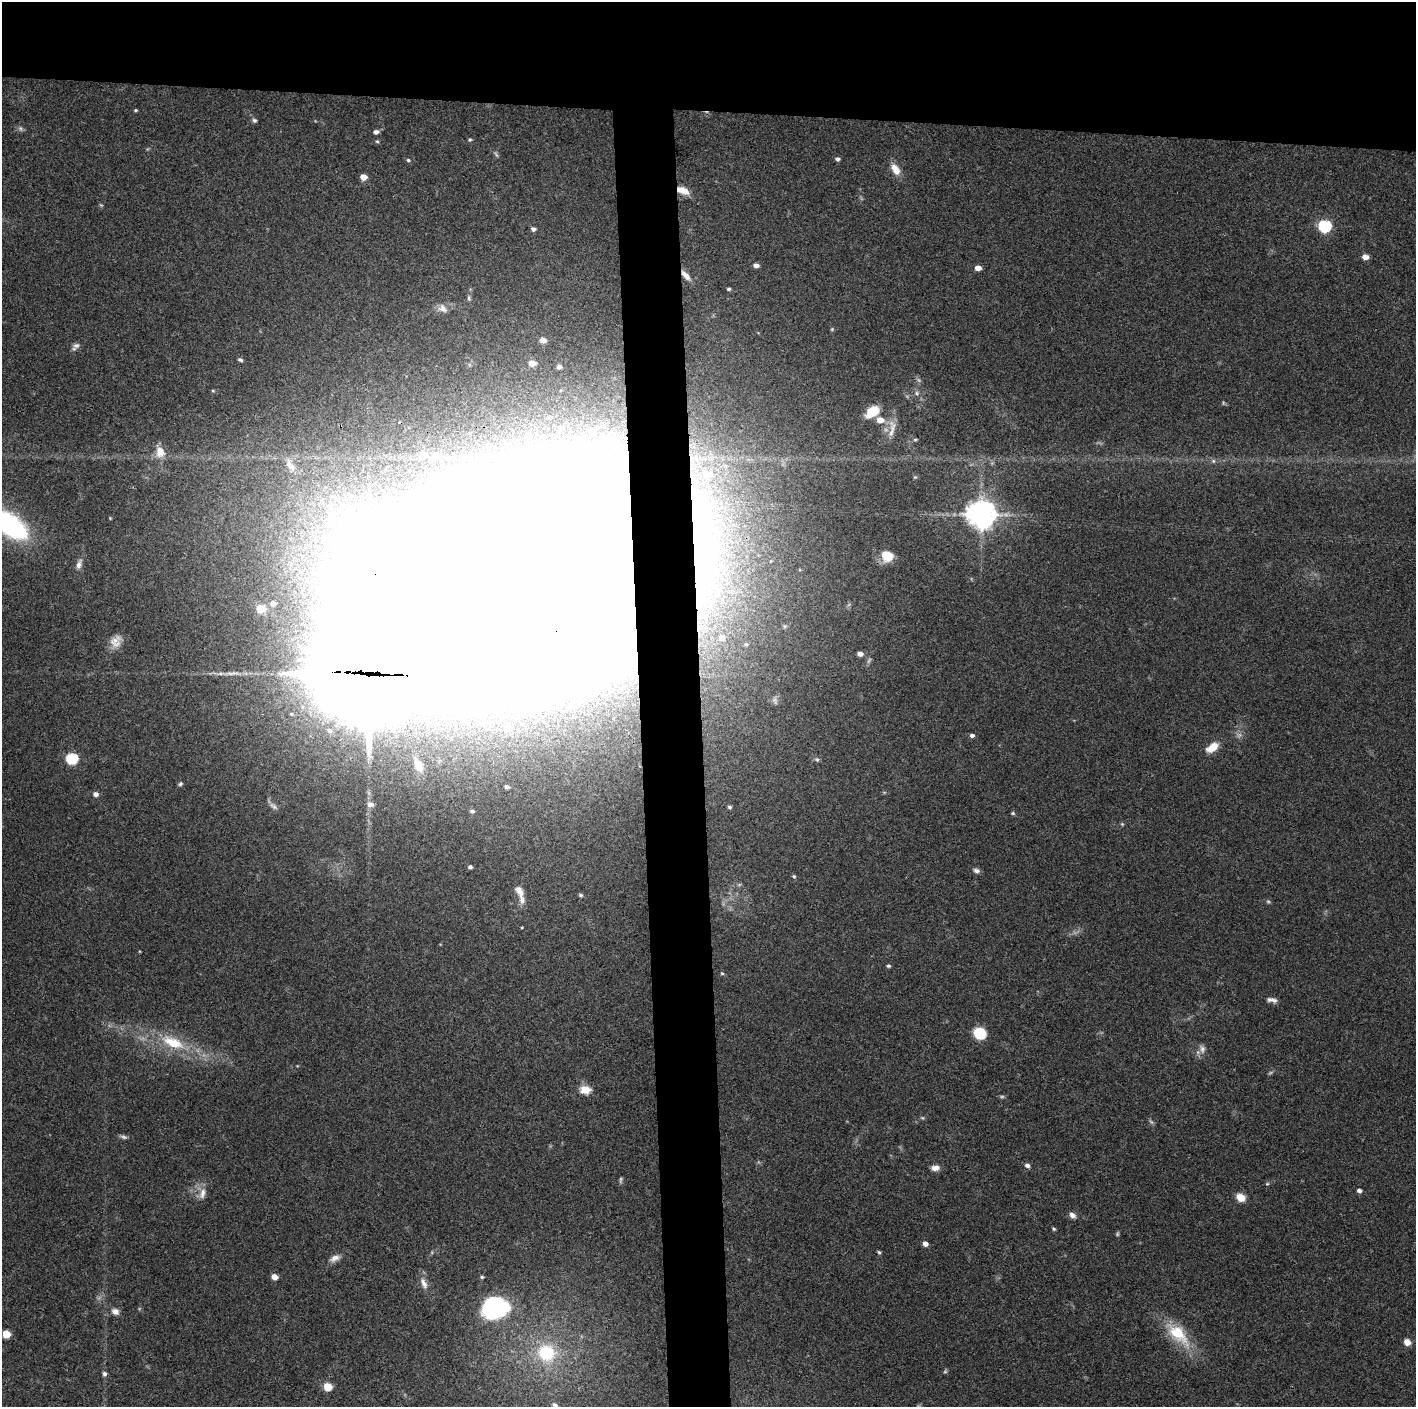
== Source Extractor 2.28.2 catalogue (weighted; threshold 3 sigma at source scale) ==
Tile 2 of 3 x 3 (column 2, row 1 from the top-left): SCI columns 1415-2828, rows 2816-4220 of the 4243 x 4222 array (HDU 1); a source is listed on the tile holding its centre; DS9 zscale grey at full resolution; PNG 1418 x 1409 px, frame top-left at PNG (2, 2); no overlay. Shown black and unused: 12% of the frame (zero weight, under 3 of 4 exposures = <1% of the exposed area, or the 3 px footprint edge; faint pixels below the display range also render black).
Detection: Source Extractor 2.28.2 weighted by HDU 2 'WHT'; one run over the whole footprint, this tile lists its part. Background 0.157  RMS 0.0069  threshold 0.0311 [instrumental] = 3 sigma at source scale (4.5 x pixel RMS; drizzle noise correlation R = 1.50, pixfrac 1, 0.05/0.05 arcsec/px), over >= 5 px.
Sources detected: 128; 11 too faint to see at this stretch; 8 inside a brighter object's white glare — not listed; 2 inside a brighter listed object's ellipse — not listed separately; the other 107 listed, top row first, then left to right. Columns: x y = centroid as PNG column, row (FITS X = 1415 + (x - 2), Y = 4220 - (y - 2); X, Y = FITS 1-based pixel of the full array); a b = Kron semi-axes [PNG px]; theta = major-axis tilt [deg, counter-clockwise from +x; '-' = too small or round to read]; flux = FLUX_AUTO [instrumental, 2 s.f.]
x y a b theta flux
135 110 4 3 - 0.83
254 120 6 5 - 1.4
376 132 5 4 - 3.1
470 140 5 4 - 0.94
377 141 5 4 - 0.81
837 159 6 5 - 1.8
408 160 5 4 - 1.1
895 169 14 8 -57 8.3
363 177 6 5 - 6.8
683 190 16 8 -24 8.5
1325 226 6 6 - 100
533 229 5 4 - 2.5
1365 257 6 5 - 5.6
756 265 5 4 - 3.1
978 268 5 4 - 5.2
686 275 15 6 -48 4.9
729 289 4 3 - 1.2
469 298 8 5 -82 1.4
443 308 13 10 -37 4.6
832 329 5 4 - 0.79
543 340 6 5 - 4.7
76 345 10 7 21 2.6
240 360 6 4 -19 1.6
532 363 5 4 - 9.2
559 367 4 4 - 2.3
213 391 6 4 -1 0.75
917 393 7 5 -23 1.7
872 412 18 11 37 12
549 417 6 5 - 2.5
880 420 7 6 - 7.7
561 427 7 5 -16 1.6
892 429 29 8 81 7.8
529 436 9 7 -1 4.8
915 440 5 4 - 0.89
160 452 15 10 -76 8.7
436 455 8 6 -10 5
1213 461 6 5 - 1.5
290 465 24 10 -62 10
915 477 5 4 - 0.84
699 514 48 23 72 74
981 514 10 9 - 920
110 518 4 4 - 0.56
9 525 24 11 -35 220
887 555 10 8 -31 18
79 564 13 7 72 3.6
532 578 135 78 14 29000
273 603 6 6 - 1.9
261 609 7 6 - 14
722 638 6 5 - 3.2
116 641 17 13 61 7.5
746 644 4 3 - 0.74
860 654 5 4 - 3.3
368 673 42 31 -6 13000
775 700 11 6 -76 2.1
507 728 7 6 - 7.6
330 731 8 7 - 3
972 735 5 4 - 1.9
1212 747 16 9 35 9.5
72 759 6 5 - 69
817 759 7 5 -23 1.3
418 765 24 13 -65 15
180 784 6 5 - 1.2
507 787 5 4 - 2.3
95 794 6 5 - 3
370 804 9 8 - 2.8
273 806 14 5 -35 2.5
729 807 5 4 - 1.2
472 811 6 5 - 1.6
1013 813 6 4 -22 0.98
1122 824 5 4 - 0.8
470 867 4 4 - 1.6
976 870 9 6 -10 2.2
794 876 5 4 - 1
519 891 14 8 -58 5.5
581 895 6 4 -2 1.1
522 927 3 2 - 0.56
888 966 5 4 - 1.3
722 973 5 4 - 0.96
1272 1000 14 6 -8 3.1
980 1033 9 7 -27 33
173 1042 36 15 -22 30
1202 1049 12 7 -77 3.5
585 1090 13 10 -1 8.3
1027 1165 6 5 - 2.5
935 1168 10 6 0 4
1267 1184 5 5 - 0.89
1359 1190 5 4 - 2.5
202 1193 17 9 75 5.5
1241 1197 7 6 - 13
1072 1215 8 6 -40 3.1
1054 1229 4 3 - 0.94
925 1244 5 5 - 3.3
879 1252 5 4 - 1
335 1258 15 8 23 4.4
274 1277 5 4 - 7.5
482 1277 5 4 - 1.1
424 1283 18 7 -66 5.3
495 1310 35 21 27 59
115 1311 11 9 -21 3.8
6 1334 5 5 - 21
1178 1334 42 18 -46 29
1407 1342 6 5 - 7.1
546 1353 12 11 - 47
945 1371 6 5 - 0.99
104 1374 6 5 - 1.9
328 1387 7 6 - 10
555 1405 6 6 - 3.2
Overlapping masked pixels (flux is a lower limit): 5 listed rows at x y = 683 190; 686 275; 699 514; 532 578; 368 673
Isophote crosses this tile's border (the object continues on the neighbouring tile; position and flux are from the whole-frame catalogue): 2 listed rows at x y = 9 525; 555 1405